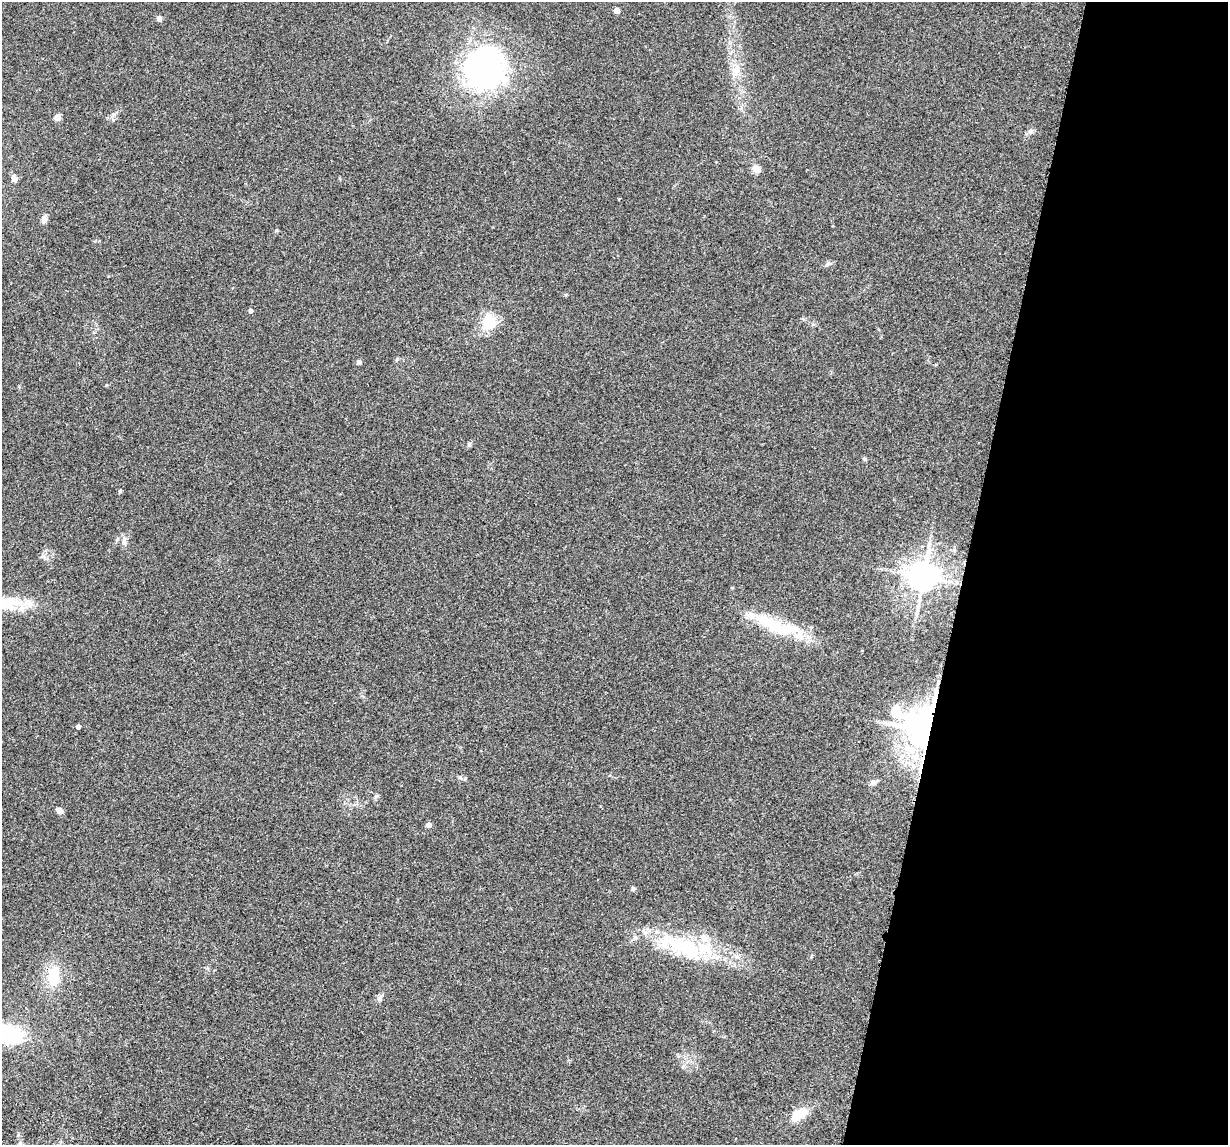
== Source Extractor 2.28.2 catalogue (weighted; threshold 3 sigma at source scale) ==
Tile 8 of 4 x 4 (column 4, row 2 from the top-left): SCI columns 3713-4938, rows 2523-3665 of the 4974 x 5163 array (HDU 1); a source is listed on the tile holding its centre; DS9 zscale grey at full resolution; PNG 1230 x 1147 px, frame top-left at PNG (2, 2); no overlay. Shown black and unused: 22% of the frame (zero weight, under 3 of 5 exposures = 6% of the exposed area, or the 3 px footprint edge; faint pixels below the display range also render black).
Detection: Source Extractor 2.28.2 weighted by HDU 2 'WHT'; one run over the whole footprint, this tile lists its part. Background 0.0377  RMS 0.0053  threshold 0.0237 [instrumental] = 3 sigma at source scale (4.5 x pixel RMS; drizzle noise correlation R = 1.50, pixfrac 1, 0.05/0.05 arcsec/px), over >= 5 px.
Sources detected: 41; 5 inside a brighter listed object's ellipse — not listed separately; the other 36 listed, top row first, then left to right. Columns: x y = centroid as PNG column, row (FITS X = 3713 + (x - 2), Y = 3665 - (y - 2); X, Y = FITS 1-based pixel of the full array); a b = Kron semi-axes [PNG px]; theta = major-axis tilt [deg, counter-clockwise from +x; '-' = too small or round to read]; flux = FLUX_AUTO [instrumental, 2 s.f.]
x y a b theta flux
616 10 5 5 - 2.6
159 18 5 4 - 2.8
485 68 54 50 81 110
736 70 16 10 79 5.2
57 117 5 4 - 6.8
1030 131 7 7 - 1.5
756 169 9 7 -25 3.8
14 178 8 5 -72 2.2
44 219 11 6 83 1.7
827 264 8 5 27 1.2
250 311 5 5 - 1.1
489 322 6 6 - 85
359 362 5 4 - 2
469 444 5 5 - 0.79
864 459 6 5 - 0.72
120 491 5 4 - 0.73
124 542 9 4 82 1.4
954 550 6 4 45 0.83
43 556 7 4 -19 1.1
923 576 9 8 - 860
8 602 41 16 -1 17
773 626 52 17 -34 24
896 712 19 16 -86 10
78 727 4 4 - 2
927 730 12 10 -88 1600
873 782 8 7 - 2.2
376 796 6 4 19 0.79
59 810 8 5 -34 2.6
429 825 5 4 - 2.7
633 889 5 5 - 1
635 937 7 6 - 1.2
686 948 54 24 -29 40
53 976 26 15 87 14
380 998 8 7 - 1.5
8 1034 25 15 -11 45
799 1114 21 12 28 9.5
Overlapping masked pixels (flux is a lower limit): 1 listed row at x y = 927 730
Isophote crosses this tile's border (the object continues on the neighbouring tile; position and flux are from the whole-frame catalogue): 2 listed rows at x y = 8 602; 8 1034
Unlisted compact peaks at least as high as the median listed source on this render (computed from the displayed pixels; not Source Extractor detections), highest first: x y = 460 777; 106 385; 113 114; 397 359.